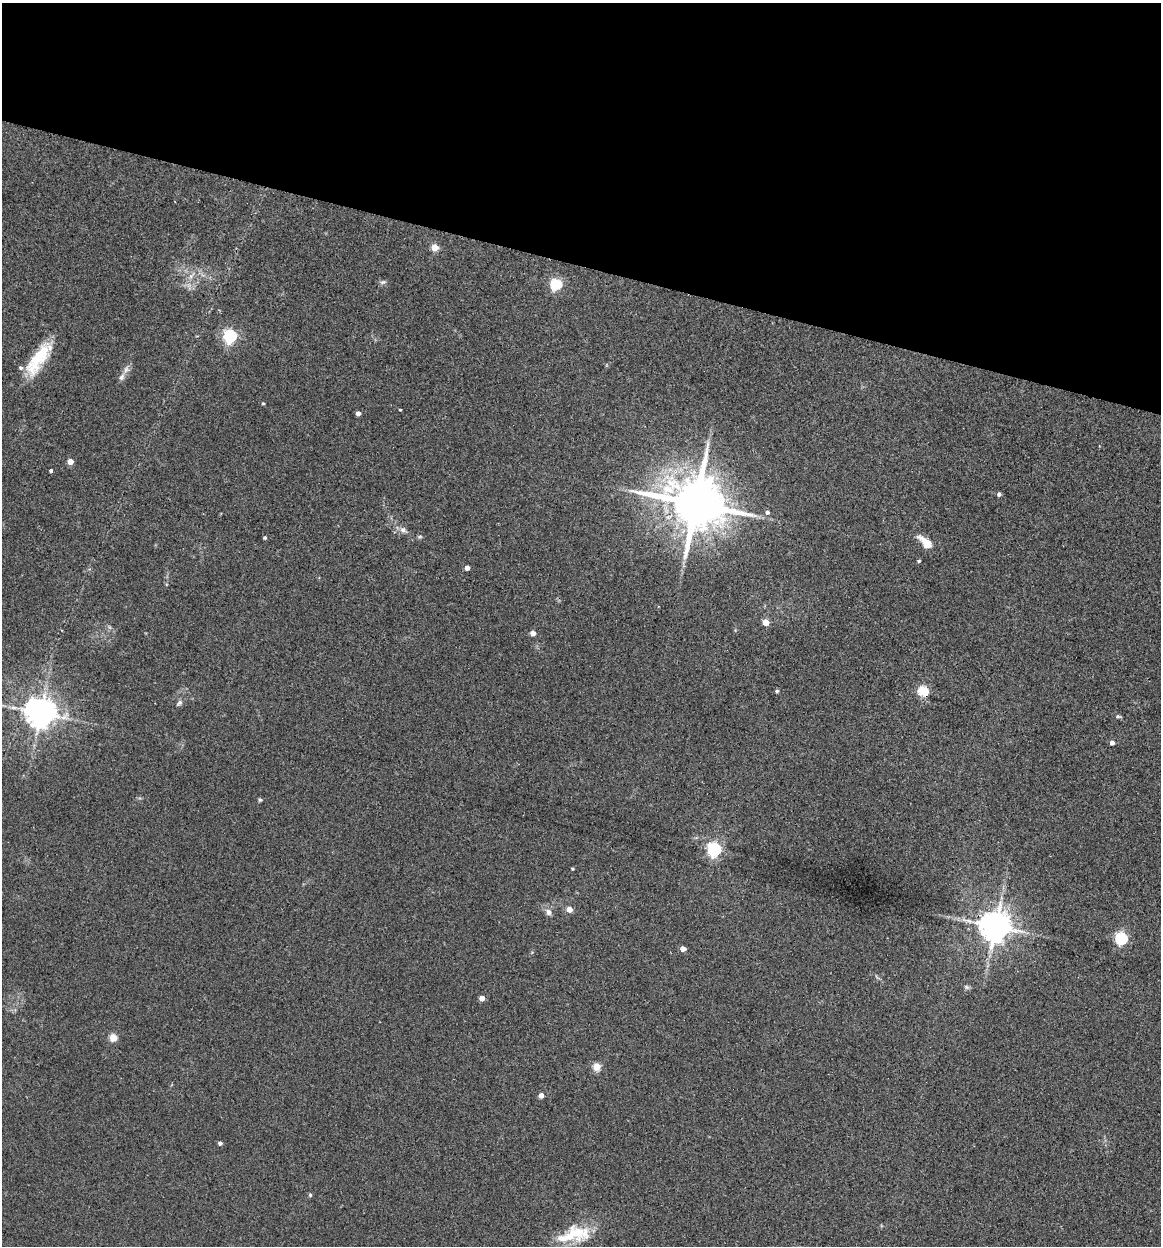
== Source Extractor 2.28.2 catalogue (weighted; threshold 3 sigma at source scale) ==
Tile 2 of 4 x 4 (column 2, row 1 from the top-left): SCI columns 1339-2497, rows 3749-4992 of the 5112 x 5007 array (HDU 1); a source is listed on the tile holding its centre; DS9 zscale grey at full resolution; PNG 1163 x 1248 px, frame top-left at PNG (2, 3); no overlay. Shown black and unused: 21% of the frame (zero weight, under 2 of 3 exposures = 3% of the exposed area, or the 3 px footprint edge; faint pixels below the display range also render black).
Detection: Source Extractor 2.28.2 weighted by HDU 2 'WHT'; one run over the whole footprint, this tile lists its part. Background 0.0477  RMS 0.0086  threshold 0.0386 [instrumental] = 3 sigma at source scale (4.5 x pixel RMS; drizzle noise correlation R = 1.50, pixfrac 1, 0.05/0.05 arcsec/px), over >= 5 px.
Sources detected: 48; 3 inside a brighter listed object's ellipse — not listed separately; the other 45 listed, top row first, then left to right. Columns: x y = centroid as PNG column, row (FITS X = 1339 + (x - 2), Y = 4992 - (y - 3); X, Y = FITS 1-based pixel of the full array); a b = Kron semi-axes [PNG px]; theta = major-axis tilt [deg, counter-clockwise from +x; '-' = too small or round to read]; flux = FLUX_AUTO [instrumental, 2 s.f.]
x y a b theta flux
435 247 5 5 - 20
191 276 10 6 43 3.8
383 282 9 5 11 2
556 284 5 5 - 92
230 336 6 6 - 170
38 359 43 14 55 36
126 369 12 7 74 4
263 403 4 3 - 0.86
400 410 3 2 - 0.67
358 413 4 4 - 4.3
70 461 4 4 - 10
51 471 4 3 - 5.3
999 494 4 4 - 2.3
696 503 16 13 -19 6200
767 512 5 5 - 2.7
403 530 9 7 -48 3.3
420 536 6 4 1 1.2
265 538 4 3 - 1.4
926 543 12 6 -45 20
919 561 4 3 - 1
467 568 4 4 - 4.5
765 622 5 4 - 16
533 633 4 4 - 6.6
777 691 5 4 - 1.2
923 691 6 5 - 49
179 703 9 6 45 2.2
40 713 9 8 - 1500
1118 716 8 4 -4 1.3
1112 742 4 4 - 4.5
260 800 5 4 - 1.2
714 849 6 6 - 200
572 869 3 3 - 1
569 909 5 4 - 9
548 912 9 7 -53 3.8
995 926 9 8 - 1700
1121 938 5 5 - 130
683 949 4 4 - 6.6
966 987 8 5 -28 1.7
482 998 4 4 - 7.9
113 1038 7 7 - 8.1
596 1067 5 4 - 29
541 1095 4 4 - 6.8
220 1143 4 3 - 2.4
310 1195 5 5 - 1.1
576 1233 31 22 -10 31
Overlapping masked pixels (flux is a lower limit): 2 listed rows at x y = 923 691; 995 926